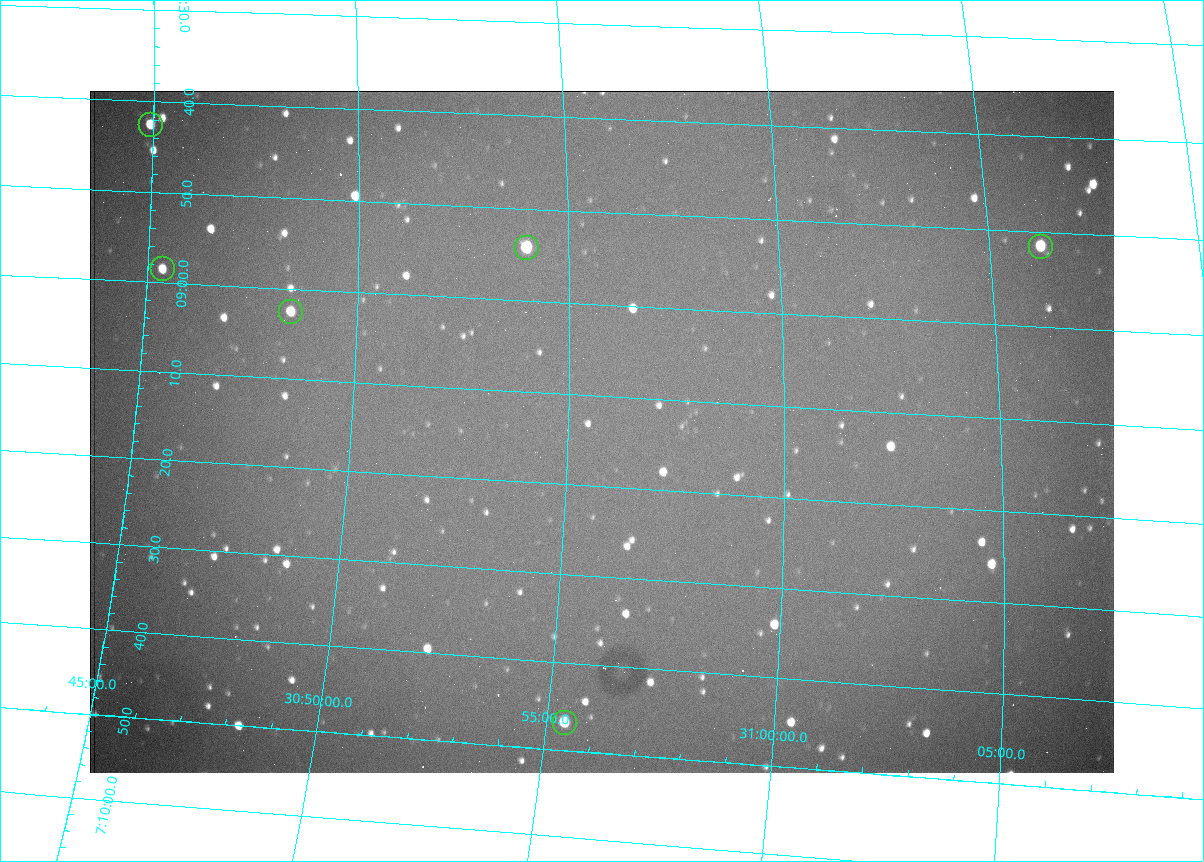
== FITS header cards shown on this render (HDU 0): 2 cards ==
NAXIS1  =                 1024 /fastest changing axis
NAXIS2  =                  682 /next to fastest changing axis

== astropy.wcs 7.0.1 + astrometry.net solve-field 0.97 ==
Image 1024 x 682 px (HDU 0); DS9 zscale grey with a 90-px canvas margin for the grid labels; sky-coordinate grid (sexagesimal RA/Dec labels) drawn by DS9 from the SOLVED WCS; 6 Tycho-2 reference stars matched to detected sources circled (green)
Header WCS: RA---TAN/DEC--TAN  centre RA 07:09:14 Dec +30:56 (107.31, +30.93 deg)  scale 1.43 arcsec/px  FOV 24.4' x 16.3'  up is -93 deg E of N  parity flipped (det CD > 0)
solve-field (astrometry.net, Tycho-2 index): VERIFIED the header's WCS against the Tycho-2 star catalogue (6 matches, 0 conflicts) and refined it, rather than solving blind
Solved WCS: RA---TAN-SIP/DEC--TAN-SIP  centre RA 07:09:14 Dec +30:56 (107.31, +30.93 deg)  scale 1.39 x 1.42 arcsec/px (non-square pixels)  FOV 23.7' x 16.1'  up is -91 deg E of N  parity flipped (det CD > 0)
The solver's refit moves the header's centre by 14 arcsec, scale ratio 0.9693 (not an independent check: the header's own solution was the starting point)
Tycho-2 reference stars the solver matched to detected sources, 6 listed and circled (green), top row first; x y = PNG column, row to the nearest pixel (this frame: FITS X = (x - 90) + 1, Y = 682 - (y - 91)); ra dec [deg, ICRS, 3 dp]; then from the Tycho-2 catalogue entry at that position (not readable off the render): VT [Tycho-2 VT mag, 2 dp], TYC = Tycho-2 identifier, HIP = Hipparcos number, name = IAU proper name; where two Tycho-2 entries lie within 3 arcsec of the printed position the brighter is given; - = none
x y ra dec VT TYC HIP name
151 125 107.177 +30.749 11.91 2438-477-1 - -
1041 247 107.215 +31.104 11.64 2438-821-1 - -
527 248 107.226 +30.900 10.76 2438-883-1 - -
163 269 107.244 +30.756 12.13 2438-718-1 - -
291 312 107.261 +30.807 12.26 2438-856-1 - -
565 723 107.445 +30.924 11.38 2438-1056-1 - -